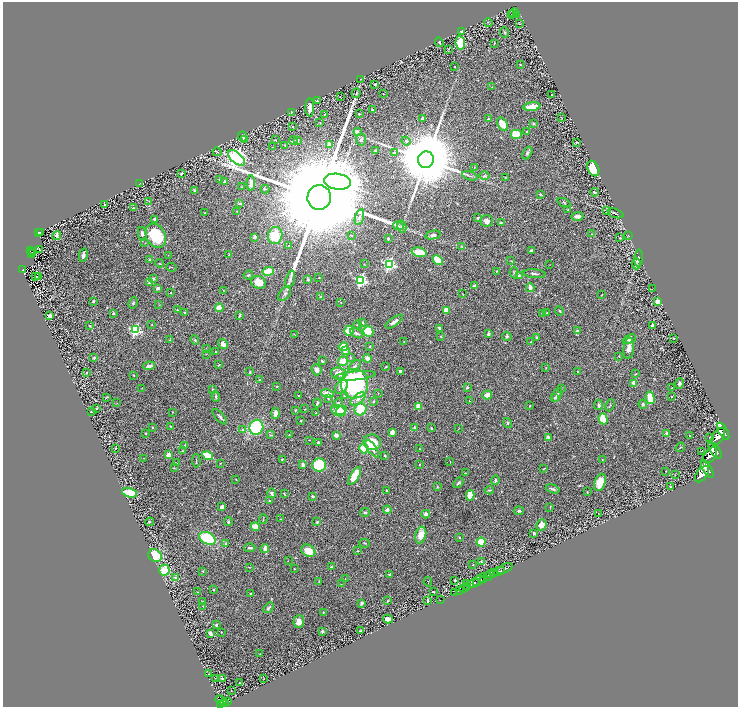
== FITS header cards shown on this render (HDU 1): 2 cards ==
NAXIS1  =                 1471
NAXIS2  =                 1409

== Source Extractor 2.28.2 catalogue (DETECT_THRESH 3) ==
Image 1471 x 1409 px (HDU 1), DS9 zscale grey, zoomed out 1/2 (1 PNG px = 2 x 2 image px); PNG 740 x 709 px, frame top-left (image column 2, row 1409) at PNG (3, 2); each listed source drawn as its Kron ellipse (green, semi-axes under 4 px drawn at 4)
Background 0.691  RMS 0.039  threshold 0.116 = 3 sigma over >= 5 px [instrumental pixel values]
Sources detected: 450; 34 cannot appear on this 1/2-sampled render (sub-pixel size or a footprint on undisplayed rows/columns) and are neither listed nor drawn; the other 416 listed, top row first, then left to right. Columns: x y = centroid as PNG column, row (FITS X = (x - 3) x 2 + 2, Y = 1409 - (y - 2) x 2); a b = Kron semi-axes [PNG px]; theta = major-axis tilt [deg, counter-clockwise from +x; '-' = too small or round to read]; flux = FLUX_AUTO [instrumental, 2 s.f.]
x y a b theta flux
514 13 5 3 - 8
512 14 2 2 - 4
517 14 3 2 - 5.3
488 23 4 3 - 6.5
519 24 2 2 - 3
462 31 3 3 - 19
505 32 5 4 - 6.8
439 42 5 3 - 15
460 43 6 5 - 210
494 43 3 3 - 4.4
448 49 3 2 - 2.7
520 65 2 2 - 4.4
455 67 2 1 - 5
361 79 3 2 - 2.3
375 84 2 2 - 14
492 87 3 2 - 2.8
356 93 5 3 - 10
383 94 2 1 - 2.7
552 95 2 2 - 4.7
340 96 2 2 - 2.4
317 101 4 2 - 5.5
310 107 9 4 -89 34
532 107 8 3 7 120
372 109 2 2 - 7.7
291 112 3 2 - 11
324 114 4 2 - 4.4
359 114 2 2 - 7.9
561 117 3 2 - 2.7
423 118 3 3 - 18
488 119 3 3 - 12
320 122 2 2 - 4.5
533 123 3 3 - 8.7
502 124 7 4 -59 86
292 127 3 2 - 2.9
527 131 2 1 - 3.8
358 132 4 3 - 9.8
516 134 6 5 - 140
243 136 5 3 - 13
244 139 3 2 - 16
275 140 2 1 - 2.2
298 140 2 2 - 7.3
361 140 6 5 - 14
293 141 4 2 - 5.9
406 141 4 3 - 14
577 142 3 1 - 5.1
285 145 2 2 - 2.9
329 145 4 4 - 35
272 147 2 2 - 2.7
376 151 3 2 - 9.1
217 152 4 2 - 5.5
394 153 3 2 - 10
527 153 7 4 62 16
236 158 10 5 -42 5900
426 160 8 8 - 99000
474 167 2 1 - 2.2
593 168 8 5 -65 170
182 173 2 2 - 9.7
470 176 8 1 -14 10
485 176 5 4 - 13
505 177 4 2 - 3.7
219 179 2 2 - 2.6
224 182 3 3 - 9.5
338 182 13 8 -8 23000
251 183 8 3 -90 57
140 184 2 2 - 2.4
242 187 3 2 - 4.1
265 189 4 2 - 4.2
194 191 4 3 - 9.2
594 192 4 2 - 9.7
540 194 3 2 - 5.8
319 197 12 11 - 340000
149 201 2 2 - 3
564 203 7 3 -24 9.4
240 204 4 3 - 15
104 205 2 2 - 5
133 208 3 2 - 6.9
568 210 3 2 - 3.9
607 210 4 2 - 5.2
237 211 2 2 - 2.7
205 213 2 1 - 2
615 213 8 2 -19 9.6
577 216 6 4 0 36
359 217 8 4 73 21
478 218 2 2 - 13
154 219 3 3 - 14
487 221 6 5 - 43
501 222 3 3 - 7.2
398 226 5 3 - 10
402 227 6 4 -78 15
38 232 2 2 - 35
40 233 2 1 - 15
142 234 7 4 -77 23
592 234 4 2 - 4.7
57 235 4 2 - 20
275 235 8 7 - 200
433 235 8 4 13 30
628 235 3 2 - 2.4
156 236 13 9 -61 320
352 236 3 3 - 4.8
255 237 4 3 - 22
620 238 2 2 - 5.8
388 239 3 2 - 14
145 243 2 2 - 2.3
289 246 3 2 - 5.7
462 246 4 3 - 6.3
39 249 2 1 - 2.7
531 250 3 3 - 14
31 251 3 2 - 61
32 252 2 1 - 6.4
419 252 8 4 -14 110
31 254 2 1 - 14
229 254 3 2 - 2.5
83 255 7 4 79 25
168 255 2 1 - 2
638 258 8 3 86 10
150 260 3 3 - 17
438 260 6 4 -45 190
511 261 2 2 - 3.4
160 263 4 2 - 3.4
364 264 3 2 - 3.3
389 264 4 4 - 1200
636 264 6 3 90 11
549 265 2 1 - 1.8
172 267 5 2 - 5.2
23 270 3 2 - 100
268 271 6 3 10 270
497 271 3 2 - 3.6
514 272 6 3 -84 9
534 274 11 3 -4 20
248 275 5 3 - 8.1
35 276 3 2 - 4.5
39 276 2 2 - 68
519 276 4 3 - 34
319 278 3 1 - 2.4
153 279 3 3 - 11
290 279 8 4 74 24
308 279 4 3 - 9.8
361 280 4 3 - 1200
258 282 7 6 - 100
150 283 4 3 - 18
474 286 4 3 - 13
158 288 4 2 - 23
530 288 4 3 - 36
652 289 2 1 - 2
223 290 3 2 - 2.6
171 293 2 2 - 3.5
285 294 8 5 48 22
463 294 4 2 - 3.1
601 295 3 2 - 3.3
321 297 4 3 - 8.1
93 301 2 2 - 7.4
657 301 3 3 - 40
341 302 3 3 - 4.3
133 303 6 3 64 8.5
159 304 4 1 - 2.9
219 308 4 3 - 120
177 310 2 2 - 7.6
446 310 3 3 - 87
560 311 5 3 - 7.1
113 313 3 2 - 13
184 313 3 3 - 8.2
542 313 3 3 - 15
547 313 2 2 - 4.5
239 315 3 2 - 10
50 316 4 3 - 24
362 322 4 2 - 6.6
394 322 10 3 35 27
152 324 2 1 - 2.4
357 325 4 2 - 5.8
652 325 3 2 - 15
90 326 3 2 - 4
439 328 3 2 - 17
135 330 4 3 - 1000
349 331 5 4 - 130
368 331 5 5 - 280
577 331 4 3 - 14
356 333 7 3 -30 17
294 334 2 1 - 2.7
488 334 3 2 - 18
441 336 3 2 - 4.2
507 336 5 4 - 12
536 337 3 3 - 6.2
674 338 3 2 - 4.6
629 339 7 4 27 33
170 340 3 2 - 4.9
195 340 5 3 - 8.1
404 342 2 2 - 4.9
531 342 3 3 - 7.6
223 344 5 3 - 43
370 346 3 2 - 5.3
343 347 4 4 - 140
206 348 3 2 - 2.2
629 348 10 5 84 38
345 350 4 3 - 46
216 352 3 3 - 8.1
206 354 3 2 - 3
619 356 3 2 - 4.7
350 357 3 2 - 5.4
94 358 4 3 - 8.6
367 358 4 3 - 55
322 361 3 2 - 14
343 361 5 4 - 77
219 365 3 2 - 4.3
149 366 6 3 8 35
354 366 8 4 43 17
386 367 2 1 - 5
546 368 3 2 - 4.3
316 370 6 5 - 23
400 371 3 3 - 13
250 372 3 3 - 9.5
578 372 2 2 - 9.4
86 373 2 1 - 3.3
339 373 8 6 -6 64
635 374 4 2 - 4
134 375 4 2 - 4.5
355 376 20 4 6 110
260 380 3 2 - 8.4
634 383 4 3 - 72
679 383 5 4 - 18
354 384 15 13 -89 980
277 386 2 2 - 4.9
341 387 8 5 51 69
467 387 4 2 - 7.5
142 388 3 2 - 2.3
672 388 2 1 - 2.4
212 389 3 2 - 4.1
561 389 3 2 - 3.3
378 393 3 2 - 2.7
327 394 6 3 -16 59
487 395 5 3 - 57
557 395 7 3 64 19
216 396 5 3 - 12
299 396 2 2 - 3.6
345 396 3 3 - 6.1
107 397 3 2 - 4.2
555 397 3 2 - 7.4
671 397 2 2 - 3.2
328 398 3 2 - 3.2
650 398 6 4 -75 140
358 399 9 4 38 35
469 401 2 2 - 2.9
373 402 2 2 - 10
117 403 2 1 - 1.8
317 403 4 2 - 12
338 403 5 4 - 18
643 404 4 3 - 10
598 405 5 2 - 18
610 405 6 2 67 7.3
419 406 4 3 - 85
530 406 3 2 - 3.5
97 408 3 2 - 7.4
305 409 2 2 - 2.9
360 409 6 6 - 190
295 410 3 3 - 6
341 410 6 4 29 89
338 411 7 5 -24 220
91 412 4 1 - 5.9
172 412 2 2 - 2.8
276 413 5 3 - 44
316 413 3 2 - 9.3
220 417 9 3 -48 15
603 419 6 4 -73 180
301 421 2 2 - 6.4
508 423 5 3 - 9.5
171 426 3 3 - 5
152 427 3 2 - 4.8
256 427 7 7 - 470
415 428 4 3 - 24
431 428 3 2 - 8.3
458 429 2 1 - 1.6
243 430 3 3 - 7.7
723 431 9 4 -60 4500
392 432 4 3 - 49
145 433 3 2 - 4.3
666 433 3 3 - 17
271 435 3 2 - 4.9
289 435 2 1 - 3
336 435 3 3 - 31
689 435 2 2 - 3.5
548 437 3 3 - 26
710 437 2 2 - 3.7
718 437 10 5 59 5400
309 440 2 2 - 2.8
372 442 9 8 - 130
318 443 2 2 - 23
185 446 3 2 - 27
680 447 5 2 - 5.8
115 448 2 2 - 3.6
364 449 5 4 - 130
372 449 10 4 -53 45
420 449 2 2 - 3.9
715 450 9 4 -54 5400
182 451 3 2 - 5.3
702 451 2 1 - 1.9
168 455 4 4 - 38
710 455 9 5 54 5400
208 456 5 3 - 320
385 456 3 2 - 8.4
144 458 2 1 - 1.8
282 459 3 2 - 9.3
602 459 2 2 - 2.2
196 461 6 1 -86 5.7
450 462 2 2 - 2.8
176 463 4 2 - 4.4
220 463 3 2 - 3.3
419 464 2 2 - 6
303 465 4 3 - 28
319 465 7 6 - 330
174 468 3 2 - 3
544 469 4 2 - 4.6
707 469 10 4 -60 5500
666 471 2 1 - 3
465 473 3 2 - 3.9
702 474 9 5 54 6000
675 475 2 2 - 2.8
355 476 10 4 60 220
236 480 2 2 - 4.1
495 480 4 3 - 11
600 482 9 5 72 98
458 483 6 2 48 9.7
670 486 2 2 - 4.9
437 487 4 2 - 5.8
553 489 7 3 -19 17
489 490 4 3 - 7.8
387 491 2 2 - 7
587 492 3 2 - 4.1
130 493 8 4 -16 140
272 493 5 3 - 21
284 494 4 2 - 7.4
470 495 5 4 - 99
313 496 3 2 - 12
269 501 3 2 - 12
222 507 4 3 - 19
550 508 4 1 - 3.5
387 510 4 3 - 24
519 511 5 3 - 15
365 512 5 3 - 12
599 513 2 2 - 2.3
426 514 4 4 - 23
263 519 5 2 - 4.9
281 519 3 2 - 4.2
150 522 4 2 - 5
228 522 4 4 - 11
317 522 3 2 - 7.9
541 525 6 5 - 47
255 527 4 4 - 71
534 533 3 2 - 14
421 535 8 5 76 81
459 537 3 2 - 8.3
207 538 8 5 -24 380
481 542 4 4 - 160
226 543 4 3 - 12
364 543 5 2 - 7.5
250 548 5 2 - 14
265 548 4 3 - 45
308 551 7 5 -32 99
357 551 3 2 - 5
155 556 7 6 - 140
288 561 2 1 - 2.1
481 562 3 2 - 4.9
473 565 2 2 - 5.2
249 567 3 2 - 4
331 567 2 2 - 8.5
505 568 8 2 24 1500
294 569 2 2 - 4.6
164 570 5 5 - 140
203 571 2 2 - 5.8
499 571 6 2 29 1400
493 573 4 2 - 490
390 574 3 2 - 8.9
490 574 4 2 - 430
488 577 4 3 - 610
175 578 3 3 - 10
345 579 3 2 - 3.3
483 579 3 2 - 420
455 580 3 3 - 8
479 580 8 3 44 1300
319 582 3 2 - 3.4
428 582 4 1 - 2.7
473 583 6 3 22 3500
341 584 2 2 - 2.4
466 584 2 1 - 20
468 586 2 1 - 470
464 588 5 2 - 1200
214 589 3 3 - 5
459 591 3 2 - 180
197 592 2 1 - 1.9
433 592 2 1 - 4.8
455 592 3 2 - 190
251 594 2 2 - 5.8
441 600 2 1 - 9.7
388 601 3 2 - 5.1
428 601 3 2 - 6.5
202 602 3 2 - 6.3
362 603 3 3 - 18
203 606 3 2 - 3.9
269 608 6 3 48 15
323 612 3 2 - 4.9
388 619 5 3 - 55
299 622 6 5 - 55
216 625 3 2 - 12
322 631 2 2 - 52
361 631 4 2 - 8.6
221 632 2 1 - 2.2
211 634 3 2 - 44
260 654 3 2 - 3.9
209 674 2 1 - 4
216 678 2 1 - 2.4
222 679 3 2 - 8
264 679 2 1 - 3.2
239 683 2 1 - 4.2
231 691 2 2 - 7.8
221 700 6 3 -20 610
224 702 4 2 - 240
228 702 4 2 - 120
220 704 4 2 - 470
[34 sub-pixel or undisplayed-footprint detections neither listed nor drawn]